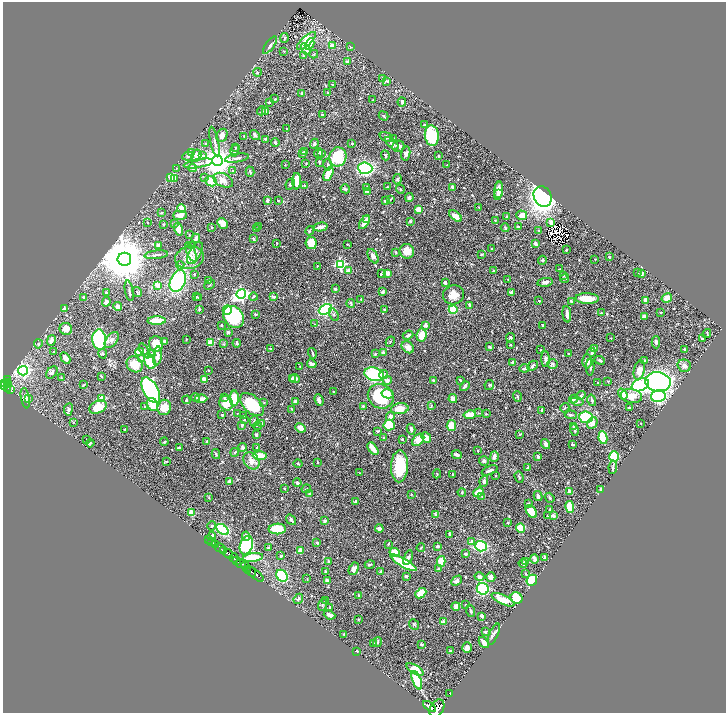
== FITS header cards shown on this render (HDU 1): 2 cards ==
NAXIS1  =                 1447
NAXIS2  =                 1422

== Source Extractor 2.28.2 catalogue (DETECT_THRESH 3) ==
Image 1447 x 1422 px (HDU 1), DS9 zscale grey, zoomed out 1/2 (1 PNG px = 2 x 2 image px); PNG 728 x 715 px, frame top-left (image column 2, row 1422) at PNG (3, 2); each listed source drawn as its Kron ellipse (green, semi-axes under 4 px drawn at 4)
Background 0.686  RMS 0.014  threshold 0.0407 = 3 sigma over >= 5 px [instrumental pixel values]
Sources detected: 728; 39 cannot appear on this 1/2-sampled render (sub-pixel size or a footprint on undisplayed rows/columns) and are neither listed nor drawn; of the other 689, the 500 brightest by FLUX_AUTO listed and drawn (189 fainter detections omitted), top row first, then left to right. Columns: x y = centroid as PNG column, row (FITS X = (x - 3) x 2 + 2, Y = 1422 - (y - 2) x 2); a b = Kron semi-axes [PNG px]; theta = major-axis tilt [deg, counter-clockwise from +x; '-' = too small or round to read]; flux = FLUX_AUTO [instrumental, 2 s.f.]
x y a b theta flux
284 38 5 3 - 2.4
306 41 12 4 44 80
310 44 6 4 61 27
270 45 10 3 53 7.7
332 45 2 2 - 26
351 46 2 2 - 3
306 49 6 3 -61 17
284 51 3 2 - 2.2
314 54 4 2 - 2.2
303 56 2 2 - 1.9
348 62 2 2 - 22
257 72 4 4 - 3.7
382 78 4 2 - 2.4
387 81 4 2 - 4
333 85 2 2 - 5.3
302 93 2 2 - 11
328 93 2 2 - 6.8
275 99 2 2 - 5.5
373 100 2 2 - 4
269 102 2 2 - 4.1
402 102 4 4 - 4.6
262 111 5 4 - 4.3
265 112 3 2 - 38
322 115 3 2 - 3.4
384 116 5 3 - 3.9
425 125 4 2 - 3.4
286 129 2 2 - 2.1
222 135 7 5 63 15
255 135 5 3 - 6.4
244 136 2 2 - 3.5
432 136 10 7 -83 140
386 137 7 4 -19 7.4
265 139 2 2 - 3.5
394 139 3 2 - 2.4
214 142 15 3 -78 8.9
275 143 4 3 - 5.4
352 143 2 2 - 8.9
392 143 8 4 -42 8.7
205 144 3 2 - 2.1
314 144 5 3 - 5.5
398 146 6 5 - 15
236 147 3 2 - 3.1
235 151 6 3 73 4.1
305 152 3 3 - 3.9
192 153 2 2 - 17
302 153 2 2 - 18
318 153 5 2 - 4.4
321 153 2 2 - 6.5
406 153 7 4 81 8.1
196 155 6 5 - 25
385 155 5 3 - 4
188 156 6 3 10 3.5
202 156 4 3 - 9.5
438 156 3 2 - 3.4
338 157 9 8 - 90
237 158 12 3 9 7.1
217 161 5 5 - 4900
319 162 3 2 - 4.5
198 163 15 4 9 14
306 163 2 1 - 1.8
285 165 2 2 - 2.4
328 165 6 3 89 4
447 165 2 2 - 3.1
177 168 2 2 - 2
192 168 4 3 - 12
365 168 7 5 -4 340
232 171 3 2 - 1.8
250 172 5 2 - 4
328 174 8 3 64 55
171 177 3 2 - 44
174 178 3 2 - 23
205 178 4 4 - 3.2
397 179 5 3 - 3.5
223 180 10 6 -25 25
211 181 6 5 - 44
297 181 8 4 89 47
290 184 6 3 66 4.9
304 185 2 2 - 6.5
367 187 3 3 - 5.7
387 187 2 1 - 2
453 187 3 2 - 9.5
345 189 5 3 - 5.3
400 189 4 2 - 2.4
368 191 3 2 - 21
498 191 9 3 82 31
498 194 3 2 - 5.6
543 197 10 8 -62 1400
409 198 4 3 - 6.3
390 199 3 3 - 2.8
267 201 4 3 - 7.7
278 201 2 2 - 3
385 201 3 2 - 2.8
479 207 2 2 - 1.9
181 208 4 4 - 33
418 209 4 3 - 35
161 213 3 2 - 4.4
180 215 7 4 1 22
522 215 5 5 - 23
456 216 7 4 -38 24
506 217 3 2 - 5.3
366 219 4 3 - 8.1
495 220 3 2 - 1.9
410 221 2 2 - 16
147 222 2 2 - 3.6
364 222 8 3 58 21
551 222 3 3 - 7.5
222 223 6 4 -44 16
174 224 3 3 - 5.6
163 225 2 2 - 2.1
259 226 2 2 - 2
211 227 3 2 - 1.9
320 227 7 3 13 20
518 227 3 3 - 7
505 228 4 3 - 3.9
179 229 6 4 -75 35
256 229 2 2 - 8.7
539 230 3 3 - 2
310 231 5 3 - 2.6
189 235 3 2 - 1.8
196 238 4 2 - 15
253 239 4 2 - 4.1
277 243 2 2 - 3.3
311 243 6 5 - 52
347 244 2 2 - 5.7
535 244 4 3 - 9.2
158 245 3 2 - 9.9
191 246 3 2 - 4.8
492 249 3 2 - 2.2
566 250 2 2 - 5.3
407 251 7 7 - 26
191 252 11 4 -66 9.8
396 252 3 2 - 2
195 253 12 6 60 13
481 254 4 2 - 1.9
156 255 11 2 7 5.4
373 256 8 4 -61 13
190 257 14 11 15 36
609 257 2 2 - 4
124 259 7 6 - 15000
595 259 2 2 - 1.9
542 260 4 4 - 3.1
340 264 4 3 - 270
180 265 4 4 - 4
317 266 2 2 - 2.4
560 269 2 2 - 2.1
349 271 4 3 - 14
494 271 4 2 - 3.3
382 273 4 3 - 2.8
387 273 3 3 - 16
637 273 2 2 - 2.7
194 274 2 2 - 3.9
642 274 3 2 - 10
564 276 2 2 - 1.9
508 279 2 2 - 3.4
565 279 4 3 - 3
178 281 11 7 66 290
208 281 3 3 - 4.5
445 282 4 3 - 4.5
545 282 7 4 9 7.6
158 285 4 3 - 17
210 285 6 2 41 2.1
335 289 3 3 - 3.5
129 291 10 3 -78 5
137 292 5 2 - 2.4
383 292 3 2 - 5.9
511 292 4 3 - 5.8
106 293 2 2 - 15
241 294 5 4 - 680
453 295 10 9 - 31
83 297 4 3 - 5.4
196 297 3 3 - 1.8
253 297 4 2 - 4.5
274 297 2 2 - 17
199 298 2 2 - 4.4
587 298 12 5 -2 47
667 298 5 4 - 29
361 299 2 2 - 3.1
646 300 3 3 - 32
539 301 2 2 - 4.3
571 301 3 2 - 2.3
106 302 5 4 - 8.5
351 303 4 2 - 2.8
470 305 3 2 - 3.8
118 306 4 4 - 18
64 309 2 2 - 15
199 309 3 2 - 3.6
325 309 7 5 26 180
384 309 2 2 - 9.4
453 309 4 4 - 70
227 310 5 4 - 38
661 312 2 2 - 4.7
601 313 3 2 - 2.4
256 314 3 2 - 2
567 314 8 2 -84 12
334 315 7 3 -63 3.2
644 316 3 2 - 11
234 317 12 9 -52 240
157 321 9 4 1 53
315 324 3 2 - 2
222 325 3 3 - 2.5
425 325 4 3 - 11
543 325 3 2 - 3.4
66 329 6 6 - 22
228 332 3 3 - 6.5
707 333 4 1 - 2.2
408 335 5 3 - 6.5
421 335 6 5 - 47
510 338 5 3 - 5.7
611 338 2 2 - 1.9
186 339 2 2 - 2.1
702 339 4 3 - 4.9
51 340 5 3 - 13
99 340 10 7 -83 390
112 340 9 5 52 10
165 341 4 3 - 5
390 342 5 2 - 2.3
656 342 6 3 -89 5.5
211 343 4 3 - 46
237 343 4 3 - 3.6
38 344 4 3 - 4.2
156 344 8 7 - 49
224 344 4 2 - 2
510 345 3 2 - 2.3
408 347 7 5 -43 14
489 347 3 2 - 5.3
270 349 2 2 - 2.3
595 349 4 4 - 22
685 349 3 3 - 2.7
541 350 4 3 - 2.5
54 351 2 2 - 2.3
145 351 8 3 -58 5.4
139 352 4 3 - 25
383 352 2 2 - 13
592 352 4 3 - 5.6
312 353 5 2 - 4.4
103 354 5 3 - 3.2
152 354 3 3 - 3.9
375 354 3 2 - 3.3
569 354 3 2 - 3.7
157 356 9 4 83 15
65 358 6 3 -59 17
142 358 4 3 - 4.6
545 359 8 3 -88 7.6
600 360 5 3 - 5.2
645 360 3 3 - 1.9
150 361 8 5 -66 110
587 361 7 5 90 12
513 362 3 3 - 5.1
135 364 8 7 - 44
312 364 5 3 - 9.8
552 364 5 4 - 4.5
300 366 2 2 - 1.9
532 366 5 3 - 8.4
684 366 7 6 - 11
590 367 8 3 -89 6.5
524 368 5 3 - 7.2
209 370 2 2 - 2.1
639 370 10 5 76 25
23 371 5 4 - 520
52 372 7 4 53 8.1
374 374 10 6 -16 200
384 375 4 3 - 8.1
101 376 3 2 - 2.9
61 378 3 3 - 3.2
295 378 5 4 - 14
8 379 4 3 - 5.3
204 379 2 2 - 46
292 379 3 3 - 4.4
387 380 4 3 - 8.8
434 380 4 3 - 3.4
460 380 3 2 - 3.4
608 381 3 3 - 2
7 382 2 1 - 62
658 382 13 9 -6 560
4 383 2 2 - 63
598 383 2 2 - 4.2
9 384 2 1 - 7.9
83 385 4 2 - 2.4
489 385 5 4 - 3.6
640 385 9 6 22 300
5 386 2 1 - 11
465 386 5 3 - 9.7
8 388 3 1 - 6
10 390 4 2 - 18
151 390 14 7 -60 450
333 391 3 2 - 2
387 394 6 4 -12 18
623 394 6 4 -56 30
381 396 13 12 - 150
580 396 5 4 - 3.4
631 396 11 7 -7 38
658 396 7 6 - 400
195 397 4 4 - 3.9
224 397 3 2 - 2.9
517 397 5 3 - 3.7
25 398 10 4 -79 14
28 398 4 3 - 7.3
234 398 8 4 89 62
102 399 3 3 - 76
201 399 6 3 3 25
453 399 4 4 - 13
574 399 4 3 - 7.8
186 400 4 2 - 2
319 400 6 4 -69 7.4
592 400 6 2 -77 4
296 401 3 3 - 12
577 401 6 3 -12 3.9
226 403 7 6 - 50
264 403 3 3 - 2
152 405 7 5 -63 46
252 405 14 8 -44 140
431 405 3 2 - 2.1
363 406 2 2 - 8.6
98 407 9 6 23 53
145 407 3 3 - 2.4
164 407 8 6 70 42
565 408 5 2 - 2.5
629 408 4 2 - 3.5
68 409 6 3 82 8
292 409 3 2 - 1.8
400 409 9 5 7 30
542 410 3 2 - 4.1
237 413 2 2 - 2
479 413 4 3 - 1.9
486 414 2 2 - 2.3
222 415 2 2 - 7.7
243 415 4 3 - 2
470 415 6 4 11 33
571 415 6 3 -4 4.1
390 416 4 4 - 9
586 417 7 6 - 140
244 420 3 3 - 1.9
254 421 5 2 - 3
73 422 4 3 - 2.5
262 423 3 3 - 2.1
592 423 6 5 - 13
641 423 2 2 - 2.3
242 425 3 3 - 4.1
389 425 6 5 - 81
257 426 4 2 - 2.5
451 426 5 5 - 60
573 427 4 3 - 2.3
301 428 5 3 - 20
411 429 5 3 - 7.1
125 430 3 2 - 3.3
574 430 6 3 -74 3.3
377 431 2 2 - 4.2
520 434 4 3 - 2.2
256 435 3 2 - 6.3
384 438 2 2 - 5.6
426 438 5 4 - 18
603 438 6 4 -82 97
402 439 2 2 - 9
87 440 2 2 - 2
418 440 7 5 44 30
207 441 3 2 - 3.7
164 442 4 3 - 2.3
90 443 4 3 - 4.3
545 444 5 3 - 7.8
572 444 2 2 - 3.5
243 447 4 4 - 6.9
179 448 3 2 - 3.4
256 448 3 2 - 1.8
373 449 7 3 -52 24
478 450 3 2 - 1.9
235 452 4 3 - 3
216 454 5 3 - 3.5
457 455 5 3 - 11
260 456 7 3 -3 61
494 456 5 3 - 12
538 456 2 2 - 17
614 457 5 5 - 160
167 461 3 2 - 2
251 461 9 7 -56 20
484 461 5 4 - 5.7
317 462 4 2 - 2
298 464 4 3 - 3.8
399 466 16 8 88 100
613 467 7 2 82 5.2
528 468 4 2 - 7.8
490 470 8 3 23 9.2
360 473 2 2 - 2
437 474 4 2 - 2.3
453 474 4 3 - 2.1
495 475 2 2 - 2.3
519 477 6 3 -70 3.4
229 481 4 3 - 11
484 481 6 3 80 8.1
297 483 4 3 - 7
284 489 3 3 - 2.3
306 489 5 2 - 2
601 489 2 2 - 24
569 491 3 3 - 11
462 492 4 3 - 2.9
478 492 5 3 - 41
309 494 2 2 - 9.7
411 494 2 2 - 2.8
538 496 5 3 - 8.1
209 497 4 3 - 2
482 497 3 3 - 2.2
550 498 5 3 - 3.7
355 501 3 3 - 3.9
528 503 3 2 - 2.2
570 507 6 3 -79 79
550 509 3 3 - 3
531 511 7 4 -55 69
192 513 3 3 - 41
436 515 4 3 - 11
547 515 3 2 - 1.9
553 516 2 2 - 22
291 520 6 3 -54 4.8
325 521 2 2 - 11
508 523 2 2 - 2.4
212 526 4 3 - 2.8
521 528 5 4 - 63
222 529 7 4 -37 230
277 529 9 5 1 64
379 529 4 3 - 11
450 534 3 3 - 4.6
212 536 5 3 - 6.1
246 536 5 3 - 8.6
208 539 3 1 - 18
212 542 2 2 - 37
471 542 4 3 - 9.1
317 543 3 2 - 4.6
215 544 2 1 - 47
388 544 4 2 - 2
246 545 9 6 71 200
438 546 3 3 - 6.2
481 546 5 5 - 250
220 548 5 2 - 110
268 548 4 3 - 3.4
421 548 4 2 - 2.7
223 551 3 2 - 71
300 551 4 3 - 20
394 552 5 4 - 39
228 554 5 2 - 360
465 554 3 3 - 8
281 556 2 2 - 15
545 557 2 2 - 11
234 558 5 3 - 140
253 558 10 4 8 64
408 558 8 3 68 8.5
534 559 5 3 - 14
237 561 2 1 - 47
328 561 3 3 - 3.4
441 561 5 4 - 57
526 561 4 3 - 11
403 563 15 4 -30 110
241 564 5 2 - 120
370 564 5 3 - 3.4
523 564 4 4 - 5.2
246 567 6 2 -68 28
354 569 7 4 63 12
439 569 4 3 - 5.4
251 571 6 2 -45 200
381 571 4 3 - 2.9
326 572 4 2 - 7.8
525 573 3 3 - 2.5
255 574 10 2 -41 270
282 576 6 5 - 170
406 576 3 3 - 3.8
480 577 5 4 - 9.1
491 577 5 4 - 12
307 579 3 2 - 1.8
532 580 6 5 - 99
327 581 3 3 - 11
456 581 6 4 44 7.9
483 589 6 5 - 230
421 593 6 4 41 54
359 596 3 2 - 3
517 598 6 5 - 92
298 599 5 3 - 6.1
326 600 3 2 - 3
503 600 12 4 -25 54
466 604 2 2 - 3.6
322 605 6 3 73 2.6
456 606 4 3 - 14
330 607 3 3 - 6.9
471 611 6 3 -70 4.8
330 615 6 3 -23 14
482 616 3 3 - 8.2
358 619 3 3 - 2.3
443 622 2 2 - 34
414 625 6 4 -49 4.4
485 632 2 2 - 18
344 634 4 3 - 3.1
494 634 11 3 67 8.2
377 642 5 3 - 3.7
484 643 6 3 -51 20
374 644 3 2 - 2.3
421 644 4 3 - 3.5
467 648 5 5 - 10
357 651 3 2 - 4.3
450 651 2 2 - 8.9
415 669 9 4 -30 64
417 680 10 4 -70 120
450 694 3 1 - 2.6
429 706 7 4 -35 710
437 708 9 6 60 1200
At the frame edge (FLAGS 8, measured only in part): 1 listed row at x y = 437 708
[189 fainter detections neither listed nor drawn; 39 sub-pixel or undisplayed-footprint detections neither listed nor drawn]